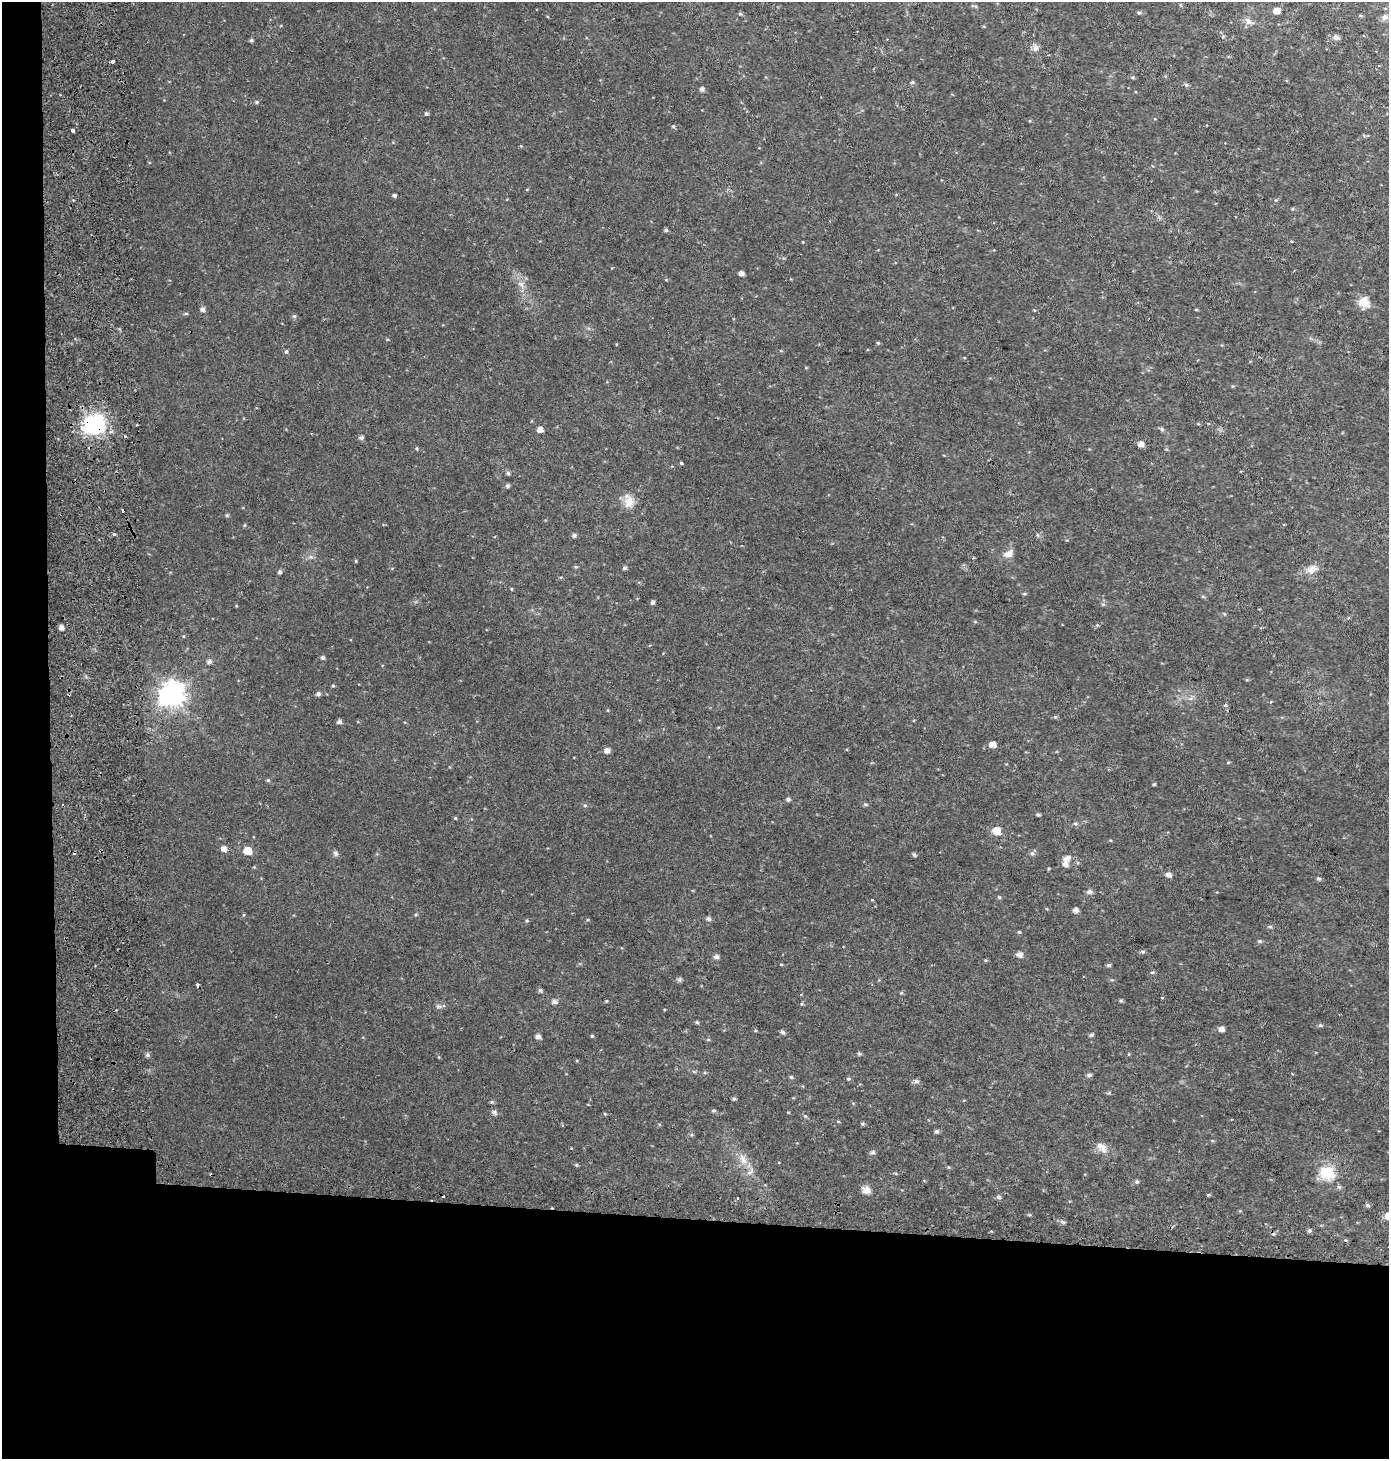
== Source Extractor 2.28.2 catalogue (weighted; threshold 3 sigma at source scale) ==
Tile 7 of 3 x 3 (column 1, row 3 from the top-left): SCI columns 334-1720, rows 63-1519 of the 4819 x 4478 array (HDU 1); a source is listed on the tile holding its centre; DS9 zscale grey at full resolution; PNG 1391 x 1461 px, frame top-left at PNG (2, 2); no overlay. Shown black and unused: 19% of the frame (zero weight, under 2 of 3 exposures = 6% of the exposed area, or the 3 px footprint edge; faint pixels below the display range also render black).
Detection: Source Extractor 2.28.2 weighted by HDU 2 'WHT'; one run over the whole footprint, this tile lists its part. Background 0.0305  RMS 0.008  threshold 0.0359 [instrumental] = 3 sigma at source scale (4.5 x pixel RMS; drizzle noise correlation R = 1.50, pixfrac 1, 0.0396/0.0396 arcsec/px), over >= 5 px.
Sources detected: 148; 5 cosmic-ray / hot-pixel residue — not listed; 2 inside a brighter listed object's ellipse — not listed separately; the other 141 listed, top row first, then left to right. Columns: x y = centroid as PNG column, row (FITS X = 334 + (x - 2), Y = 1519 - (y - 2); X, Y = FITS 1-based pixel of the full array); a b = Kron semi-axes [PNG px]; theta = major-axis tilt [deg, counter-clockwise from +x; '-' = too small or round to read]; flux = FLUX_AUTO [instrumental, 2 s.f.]
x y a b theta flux
1276 11 5 5 - 7
1139 13 5 4 - 1.2
740 14 5 4 - 1.1
1360 15 6 4 0 0.86
1385 17 7 7 - 3.3
1248 21 11 7 -49 3.8
1336 37 6 6 - 2.8
251 40 5 4 - 1.2
1036 48 9 8 - 3.1
113 61 3 3 - 10
1133 77 6 4 -6 1.1
912 82 6 5 - 1.1
1186 85 6 4 -2 1.1
702 89 5 5 - 2.4
257 102 5 4 - 1
426 114 4 4 - 1.6
673 126 5 4 - 0.92
73 130 4 3 - 2.4
394 195 4 4 - 1.6
666 230 5 4 - 1.4
741 273 4 4 - 3.5
521 284 11 5 -45 3.2
1364 302 13 12 - 9
203 309 5 5 - 3.1
1196 310 4 3 - 0.68
186 313 6 3 0 1
294 316 5 5 - 1.3
878 343 4 4 - 0.84
286 351 5 5 - 1.2
94 424 12 11 - 110
1162 429 6 5 - 1.3
540 430 5 5 - 5.1
125 437 3 2 - 1.6
361 437 6 5 - 2
1141 444 5 5 - 5.1
417 448 5 4 - 0.89
681 463 5 3 - 0.89
508 473 5 5 - 1.6
507 486 5 4 - 1.7
629 502 17 12 78 8.7
122 510 3 3 - 13
227 515 4 4 - 1.1
114 534 5 3 - 0.94
574 535 5 4 - 2
1008 554 13 9 27 5
311 557 6 5 - 1.6
356 561 4 3 - 0.7
576 567 5 4 - 1.1
625 568 4 4 - 1.9
1312 569 15 10 27 7
280 572 5 5 - 1.5
1024 594 5 3 - 0.79
652 602 5 4 - 1.7
1097 625 5 5 - 0.86
61 627 5 4 - 3.6
323 657 5 5 - 1.7
209 662 6 5 - 2.3
333 686 4 4 - 0.85
172 694 9 8 - 680
318 694 5 5 - 2
1225 705 6 4 1 1.3
1055 717 6 3 17 0.94
339 722 5 4 - 2.5
992 744 5 4 - 6.7
607 750 5 5 - 3.6
1228 762 5 3 - 0.7
268 780 5 5 - 1.1
1154 784 4 3 - 0.89
788 799 5 5 - 1.7
866 804 5 5 - 1.2
585 805 5 5 - 1.1
1038 815 4 4 - 1.4
455 818 4 4 - 0.81
1075 824 6 4 -18 1.2
996 831 5 5 - 19
224 849 6 5 - 4.5
248 851 6 5 - 18
336 853 8 6 -56 1.8
1032 853 7 6 - 2.1
914 855 5 4 - 1.4
1067 858 8 6 22 4
1168 875 6 5 - 4.1
1318 878 5 5 - 1.3
1090 892 7 6 - 2.8
999 897 5 5 - 1
1076 910 5 5 - 3
708 919 6 5 - 2.1
527 921 5 4 - 0.91
1270 927 5 5 - 1.1
1019 932 4 4 - 0.91
1260 941 6 5 - 1.1
1143 952 6 5 - 1.2
1019 954 6 5 - 4.1
716 957 5 5 - 3.4
985 960 5 3 - 0.75
781 964 4 3 - 0.58
1109 965 5 4 - 1.5
1152 972 6 3 8 0.96
679 979 7 5 53 1.4
198 985 4 3 - 1.2
540 990 5 4 - 1.7
901 993 5 4 - 0.88
554 1001 6 5 - 2.6
606 1001 4 3 - 0.69
1121 1001 5 4 - 1.1
802 1004 5 3 - 0.75
439 1006 7 4 0 1.5
697 1022 5 4 - 1.1
1320 1025 6 4 19 1.2
1221 1029 5 5 - 4
783 1032 6 4 -46 1.7
1091 1035 5 4 - 1.6
538 1036 5 4 - 3.5
592 1036 4 4 - 0.89
859 1054 6 4 -1 0.98
1089 1075 6 5 - 1.6
791 1077 5 5 - 1.1
848 1079 5 4 - 1.1
916 1081 6 6 - 2.1
734 1099 5 4 - 1.2
713 1110 6 4 -1 1.2
494 1112 5 5 - 2.9
788 1112 4 3 - 0.58
605 1114 5 4 - 0.71
805 1116 5 4 - 0.96
838 1121 5 3 - 0.61
862 1124 6 4 -2 1.1
936 1131 6 5 - 1.5
1104 1149 14 8 -81 4.8
873 1152 7 5 7 1.4
743 1159 16 7 -74 6.3
576 1165 5 4 - 0.9
1328 1172 6 6 - 110
1137 1182 5 5 - 1.4
1339 1187 6 6 - 1.5
866 1190 10 9 - 5
999 1197 5 5 - 1.9
737 1198 3 2 - 1.2
1367 1205 6 5 - 1.6
1062 1222 6 4 -20 1.7
1309 1231 5 4 - 1.4
Overlapping masked pixels (flux is a lower limit): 1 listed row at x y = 94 424
Unlisted compact peaks at least as high as the median listed source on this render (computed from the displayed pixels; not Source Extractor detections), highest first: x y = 1208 1195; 147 1055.